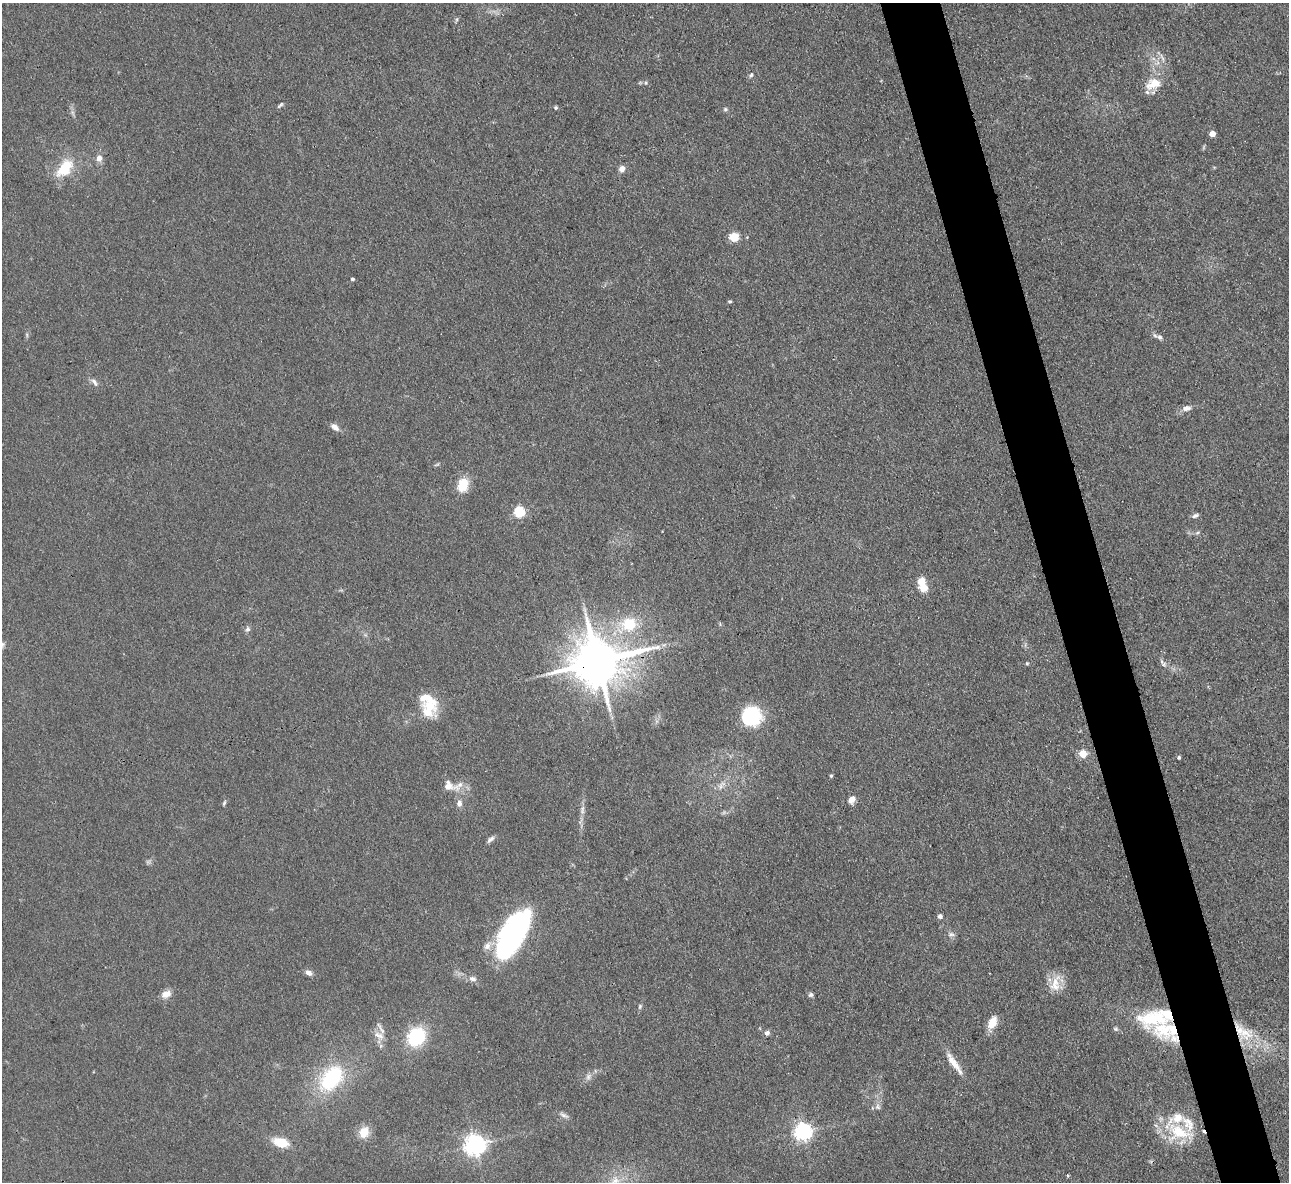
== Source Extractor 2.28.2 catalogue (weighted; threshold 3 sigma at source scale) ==
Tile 6 of 4 x 4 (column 2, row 2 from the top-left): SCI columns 1288-2574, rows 2628-3807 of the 5147 x 5132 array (HDU 1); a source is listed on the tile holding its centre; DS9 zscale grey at full resolution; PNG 1291 x 1184 px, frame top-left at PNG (2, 3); no overlay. Shown black and unused: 5% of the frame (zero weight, under 3 of 4 exposures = <1% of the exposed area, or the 3 px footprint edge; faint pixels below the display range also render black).
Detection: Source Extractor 2.28.2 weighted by HDU 2 'WHT'; one run over the whole footprint, this tile lists its part. Background 0.0862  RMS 0.0069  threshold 0.0309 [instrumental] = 3 sigma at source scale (4.5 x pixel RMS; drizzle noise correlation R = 1.50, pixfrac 1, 0.05/0.05 arcsec/px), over >= 5 px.
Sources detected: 85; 2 too faint to see at this stretch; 1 cosmic-ray / hot-pixel residue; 1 long thin detection or spike segment (spike, bleed or trail) — not listed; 12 inside a brighter listed object's ellipse — not listed separately; the other 69 listed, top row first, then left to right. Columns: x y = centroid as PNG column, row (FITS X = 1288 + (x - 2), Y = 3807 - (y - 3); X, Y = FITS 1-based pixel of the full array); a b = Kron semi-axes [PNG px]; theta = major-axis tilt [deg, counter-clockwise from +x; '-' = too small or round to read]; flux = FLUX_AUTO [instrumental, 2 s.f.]
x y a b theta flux
1162 58 13 3 -64 2.2
751 75 7 5 54 1.6
646 83 5 4 - 0.96
1153 84 20 12 21 14
280 105 10 4 42 1.3
556 108 5 5 - 1
725 109 6 5 - 1.2
73 113 7 4 -71 1.6
1212 134 5 4 - 9.1
99 158 7 6 - 4.9
65 168 29 16 52 22
622 169 6 6 - 4.6
734 237 5 5 - 41
352 279 4 3 - 1.2
729 301 5 3 - 0.89
27 335 6 4 -72 0.98
1160 337 9 6 -28 2.5
94 382 13 6 -55 3
1186 408 12 7 11 4.1
335 427 11 6 -39 4.2
437 464 8 4 23 1.1
463 485 12 9 76 20
519 512 5 5 - 72
1195 516 9 5 21 2.2
1197 533 6 4 20 1.2
922 582 13 9 82 9.1
629 624 17 14 7 27
248 629 7 6 - 2.2
597 661 15 13 13 3800
1027 663 5 4 - 0.83
1164 664 7 6 - 1.9
430 704 22 21 - 20
752 716 18 18 - 49
1083 754 7 6 - 11
1179 757 4 3 - 1.2
831 776 5 4 - 0.91
458 786 20 9 35 6.8
721 787 10 7 78 3.8
852 799 9 7 53 4.5
224 803 9 4 69 1.2
459 803 9 7 83 3.6
490 839 11 5 41 2.3
940 916 5 4 - 3.1
951 934 10 7 7 2.4
512 935 51 22 60 150
308 973 8 6 -32 3.5
473 979 10 7 -21 3.6
1056 984 23 16 81 13
166 994 14 9 22 5.7
811 995 6 6 - 1.6
640 1006 7 5 75 1.3
1152 1019 42 29 -11 49
992 1023 16 9 68 10
1116 1029 7 6 - 1.5
767 1033 7 6 - 2.1
1245 1033 25 16 -55 20
379 1035 15 9 -31 5.3
416 1036 20 17 57 39
955 1065 30 8 -54 9.9
588 1077 9 6 75 2.6
332 1078 27 18 49 62
877 1107 10 8 -77 2.9
564 1115 14 6 -28 2.6
364 1132 11 10 - 12
803 1132 6 6 - 290
1179 1132 42 23 -20 36
281 1142 17 9 -14 17
475 1145 7 7 - 470
615 1181 16 11 48 10
Overlapping masked pixels (flux is a lower limit): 3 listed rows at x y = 1153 84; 597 661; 1152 1019
Isophote crosses this tile's border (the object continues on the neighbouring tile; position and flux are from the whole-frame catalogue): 1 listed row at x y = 615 1181